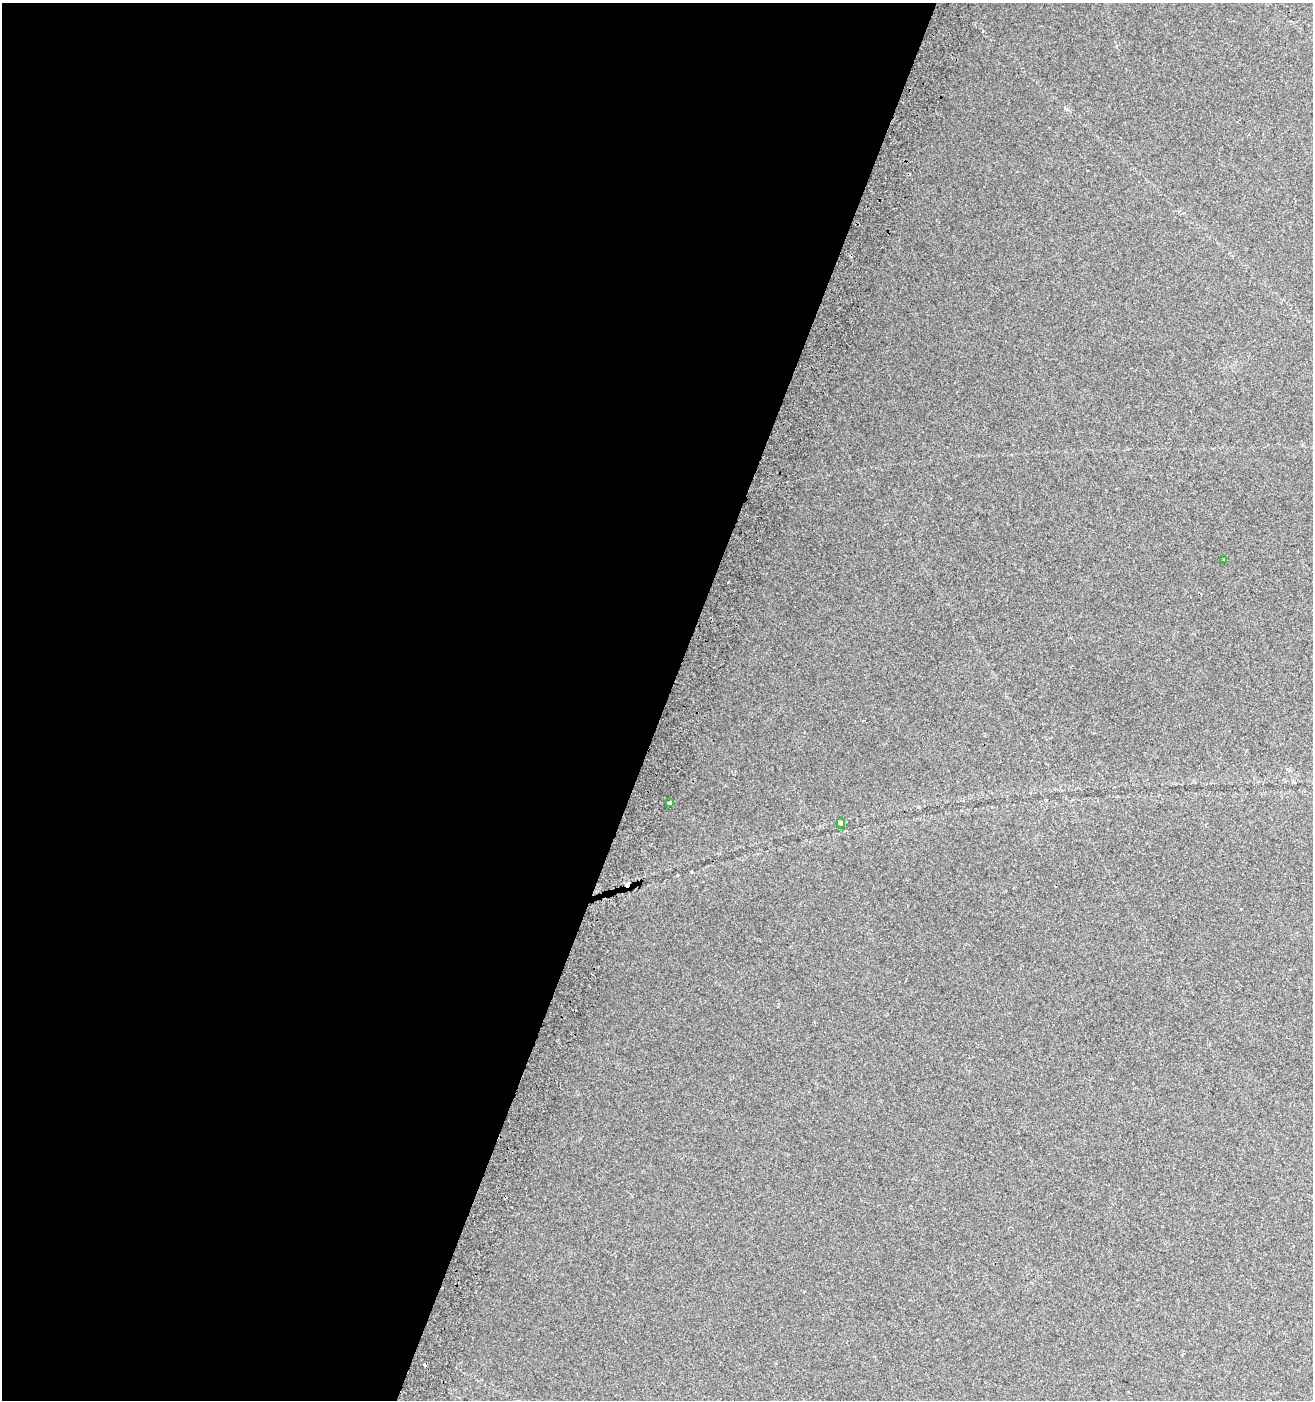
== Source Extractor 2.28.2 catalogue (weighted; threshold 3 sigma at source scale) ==
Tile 5 of 4 x 4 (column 1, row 2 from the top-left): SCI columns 313-1623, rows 2816-4213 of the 5803 x 5637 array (HDU 1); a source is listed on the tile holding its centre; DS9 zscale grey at full resolution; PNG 1315 x 1402 px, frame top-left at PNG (2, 3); each listed source drawn as its Kron ellipse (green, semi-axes under 4 px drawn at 4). Shown black and unused: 51% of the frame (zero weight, under 2 of 3 exposures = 3% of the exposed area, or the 3 px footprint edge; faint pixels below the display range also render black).
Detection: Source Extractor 2.28.2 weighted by HDU 2 'WHT'; one run over the whole footprint, this tile lists its part. Background 0.0584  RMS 0.012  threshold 0.056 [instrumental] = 3 sigma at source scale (4.5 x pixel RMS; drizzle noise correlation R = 1.50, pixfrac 1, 0.0396/0.0396 arcsec/px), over >= 5 px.
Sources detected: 5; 2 cosmic-ray / hot-pixel residue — neither listed nor drawn; the other 3 listed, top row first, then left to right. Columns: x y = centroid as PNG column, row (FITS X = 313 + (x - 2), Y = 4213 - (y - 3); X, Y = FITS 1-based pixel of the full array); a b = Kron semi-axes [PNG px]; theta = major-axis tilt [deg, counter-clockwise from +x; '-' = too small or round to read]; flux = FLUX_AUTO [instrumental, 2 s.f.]
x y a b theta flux
1224 559 3 3 - 3.8
669 803 4 3 - 14
841 823 5 3 - 1.5